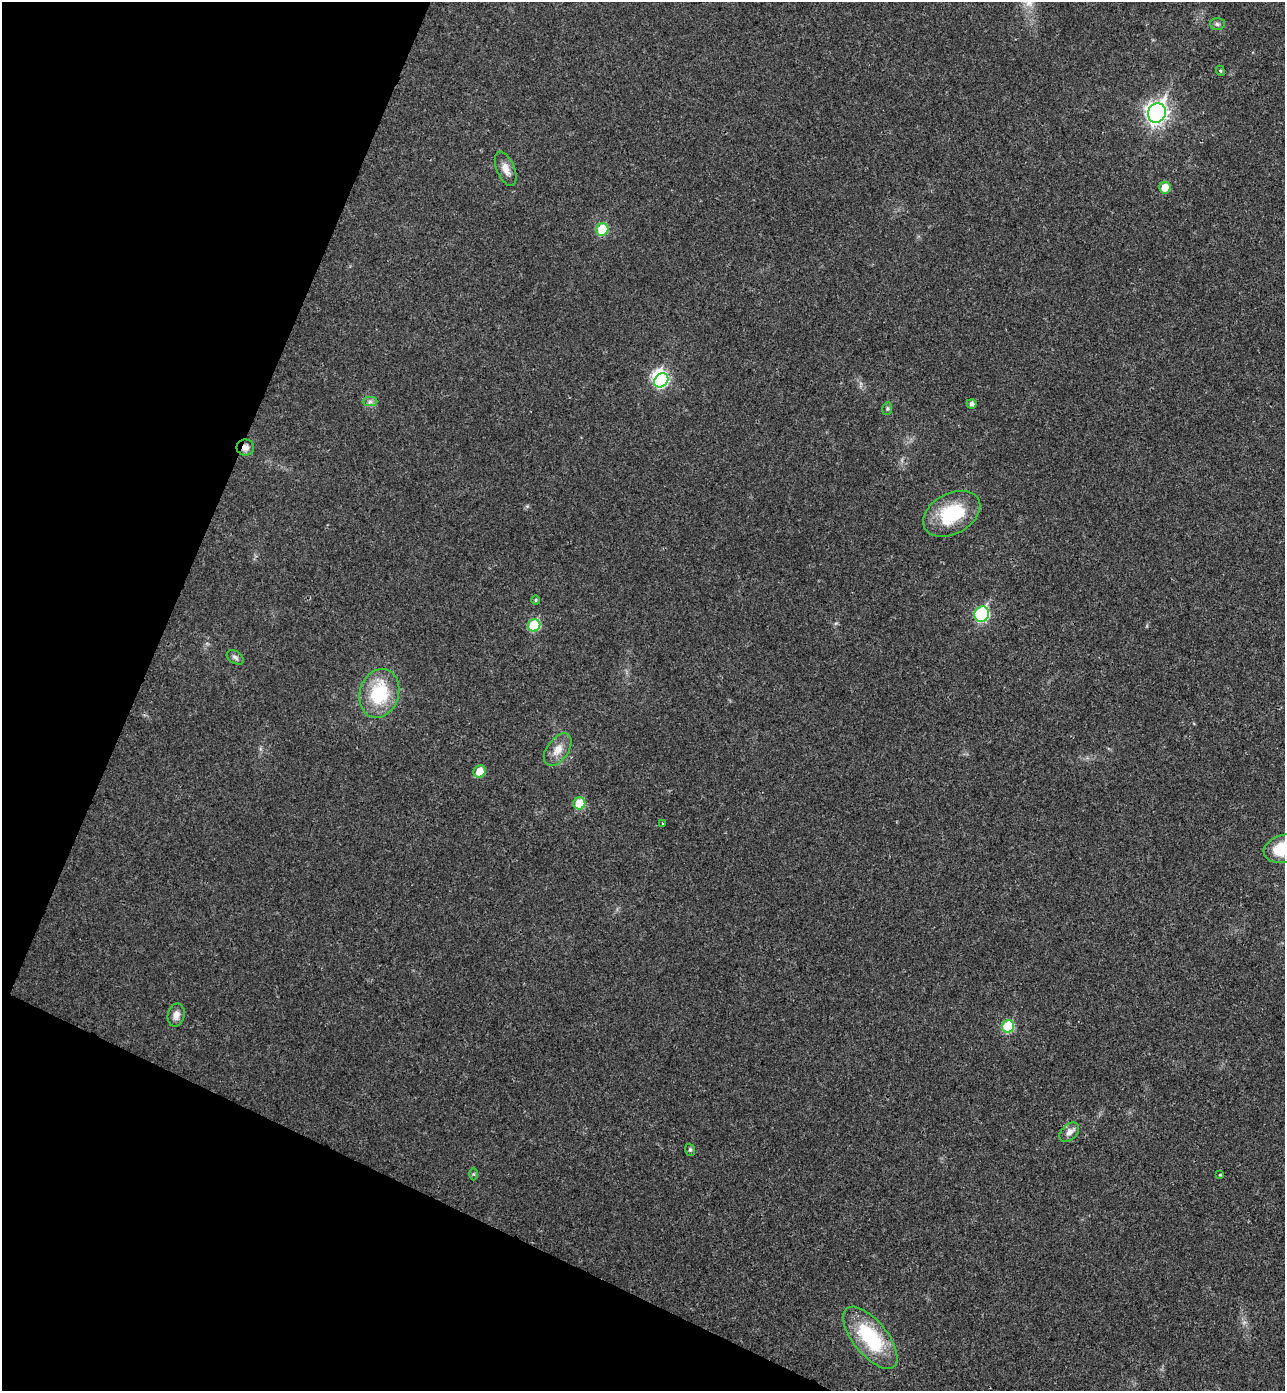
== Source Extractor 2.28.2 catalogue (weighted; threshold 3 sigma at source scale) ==
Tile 9 of 4 x 4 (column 1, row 3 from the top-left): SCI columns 194-1476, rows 1419-2807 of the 5652 x 5613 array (HDU 1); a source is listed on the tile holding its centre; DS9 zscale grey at full resolution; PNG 1287 x 1393 px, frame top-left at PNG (2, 2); each listed source drawn as its Kron ellipse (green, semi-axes under 4 px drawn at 4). Shown black and unused: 21% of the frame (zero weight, under 3 of 4 exposures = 6% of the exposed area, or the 3 px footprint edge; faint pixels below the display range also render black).
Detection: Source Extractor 2.28.2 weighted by HDU 2 'WHT'; one run over the whole footprint, this tile lists its part. Background 0.0786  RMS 0.0047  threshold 0.0214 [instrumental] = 3 sigma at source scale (4.5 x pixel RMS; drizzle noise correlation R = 1.50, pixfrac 1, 0.05/0.05 arcsec/px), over >= 5 px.
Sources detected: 30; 1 inside a brighter object's white glare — neither listed nor drawn; the other 29 listed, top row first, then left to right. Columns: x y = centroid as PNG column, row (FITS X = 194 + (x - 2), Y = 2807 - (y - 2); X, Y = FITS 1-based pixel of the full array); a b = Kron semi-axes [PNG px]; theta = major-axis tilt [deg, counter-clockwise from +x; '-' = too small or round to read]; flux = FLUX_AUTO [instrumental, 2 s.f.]
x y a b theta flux
1217 24 7 6 - 1.2
1220 71 5 4 - 0.64
1157 113 10 8 65 250
506 169 18 9 -67 4.3
1165 188 6 5 - 7.1
602 229 6 6 - 18
661 380 8 6 47 48
370 402 7 4 1 1.2
972 404 5 4 - 1.7
887 409 6 5 - 0.81
245 447 9 8 - 2.8
952 514 30 20 29 28
536 600 4 4 - 0.6
982 614 8 7 - 56
534 625 6 6 - 23
235 657 9 6 -33 1.4
379 693 25 19 72 27
558 749 18 10 55 5.7
480 771 6 6 - 7.1
579 803 6 6 - 12
663 823 3 2 - 0.48
1284 849 20 14 14 20
176 1015 12 8 76 3.1
1008 1026 6 6 - 25
1069 1132 11 7 43 2.7
690 1150 6 5 - 0.82
473 1174 6 4 -90 0.62
1220 1175 4 4 - 0.49
870 1338 37 17 -51 36
Overlapping masked pixels (flux is a lower limit): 1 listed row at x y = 245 447
Isophote crosses this tile's border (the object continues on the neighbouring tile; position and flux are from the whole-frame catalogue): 1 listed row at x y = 1284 849